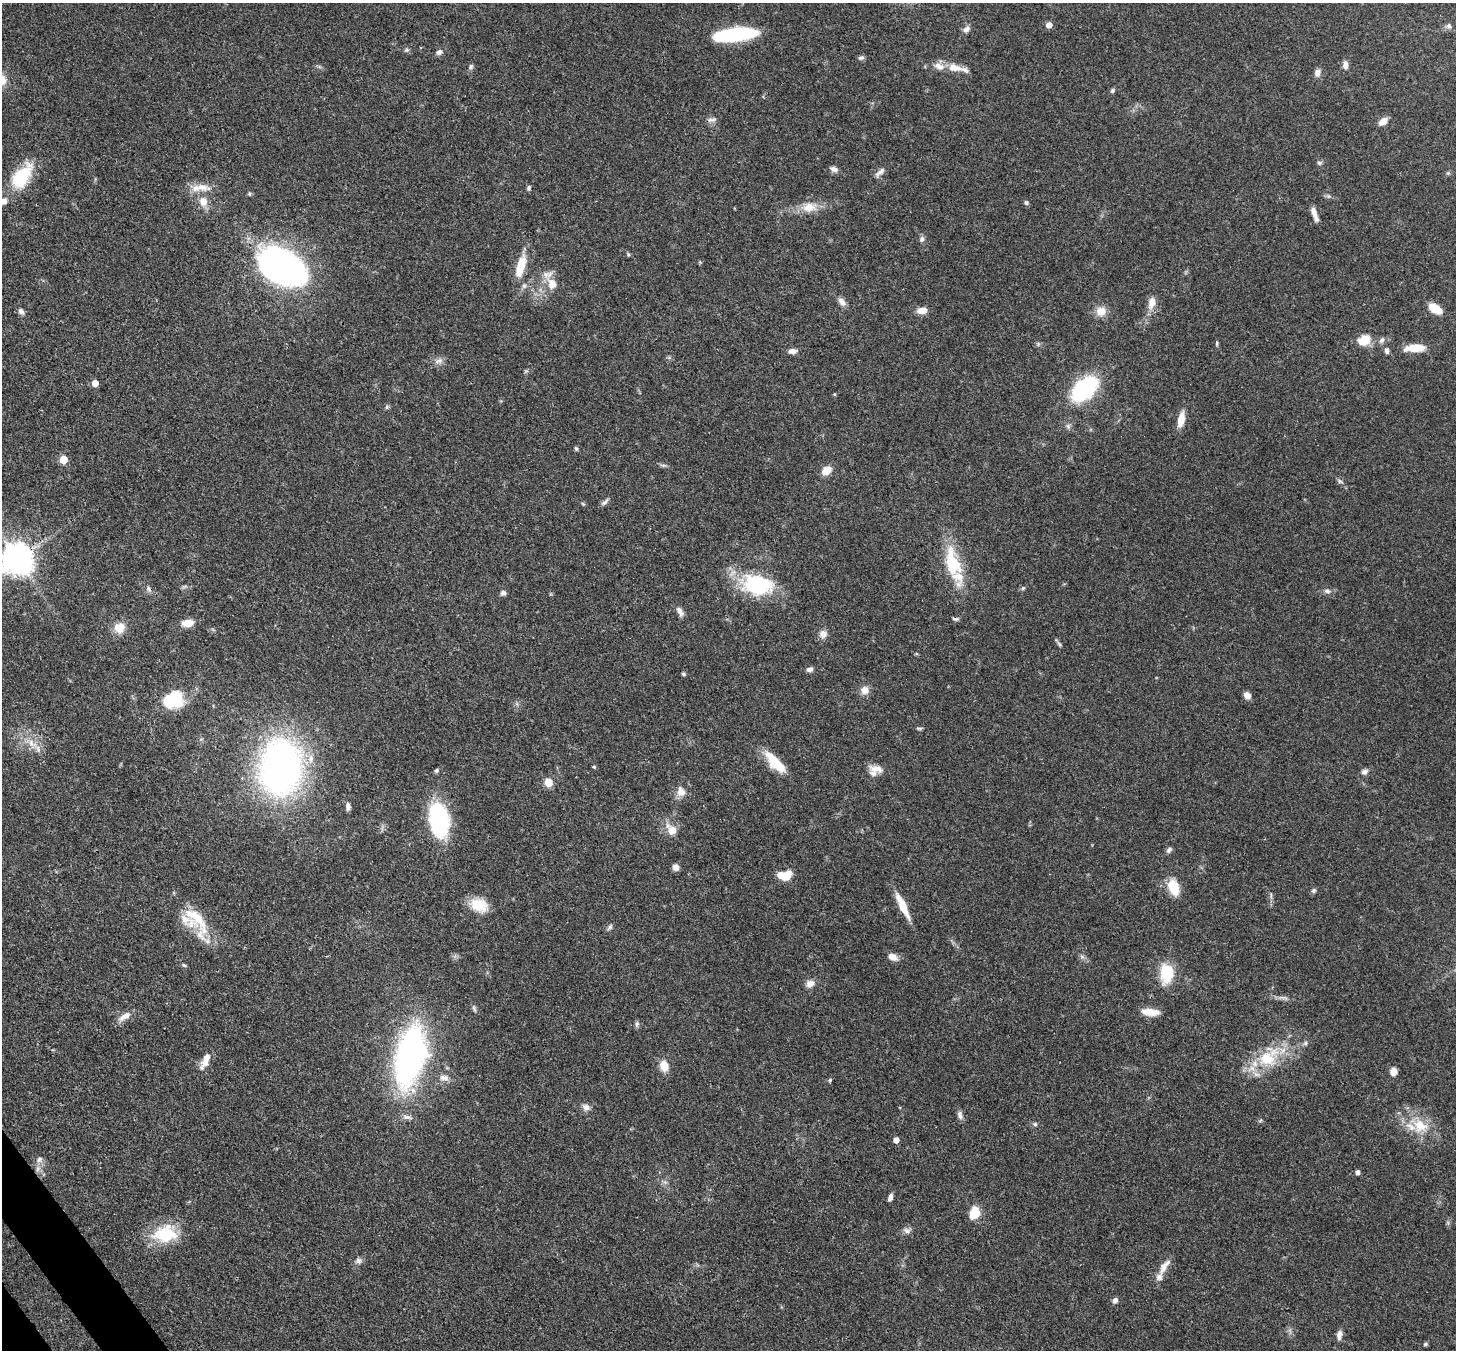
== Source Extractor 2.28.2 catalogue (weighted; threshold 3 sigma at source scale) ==
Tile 7 of 4 x 4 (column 3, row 2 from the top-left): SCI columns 2990-4443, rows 2903-4250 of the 5979 x 5952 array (HDU 1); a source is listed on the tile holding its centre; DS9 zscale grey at full resolution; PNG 1458 x 1352 px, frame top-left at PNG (2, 3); no overlay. Shown black and unused: <1% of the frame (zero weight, under 3 of 4 exposures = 7% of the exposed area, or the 3 px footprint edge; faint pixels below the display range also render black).
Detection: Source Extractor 2.28.2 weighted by HDU 2 'WHT'; one run over the whole footprint, this tile lists its part. Background 0.101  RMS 0.004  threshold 0.018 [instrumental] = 3 sigma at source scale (4.5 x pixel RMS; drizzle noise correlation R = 1.50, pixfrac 1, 0.05/0.05 arcsec/px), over >= 5 px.
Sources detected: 142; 2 inside a brighter object's white glare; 1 cosmic-ray / hot-pixel residue — not listed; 9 inside a brighter listed object's ellipse — not listed separately; the other 130 listed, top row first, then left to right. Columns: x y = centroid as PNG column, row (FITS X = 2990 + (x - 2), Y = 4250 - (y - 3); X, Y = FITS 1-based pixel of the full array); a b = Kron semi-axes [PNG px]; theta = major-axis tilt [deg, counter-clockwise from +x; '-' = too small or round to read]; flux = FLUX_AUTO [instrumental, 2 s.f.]
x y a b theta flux
1049 25 5 5 - 3.4
1449 26 7 7 - 1.1
966 29 11 7 27 1.6
735 34 41 12 7 35
407 50 6 5 - 0.72
439 52 9 7 20 1.3
861 58 8 6 11 0.93
1345 65 9 6 89 2.2
471 67 7 6 - 0.87
954 68 21 10 -14 5.1
1317 73 9 8 - 1.9
1112 91 7 5 76 0.71
711 120 13 5 11 1.3
1383 121 10 7 36 3.2
1319 163 6 6 - 0.79
834 169 10 7 -19 1.6
880 172 16 6 41 1.9
22 176 32 17 55 18
202 187 19 10 -8 5.1
529 188 7 5 76 0.77
249 194 7 3 -82 0.47
203 201 8 7 - 4.8
1026 202 6 6 - 0.78
809 207 19 12 7 6.3
1314 211 15 7 -73 2.9
922 239 8 6 79 1.2
628 254 5 4 - 0.56
280 266 45 26 -25 190
521 266 25 9 74 10
552 284 17 12 -66 5.8
524 286 7 5 44 0.94
842 302 11 7 -45 2.3
1152 302 16 9 77 3.8
1435 309 11 7 -30 9.4
922 310 10 7 8 3.7
21 311 8 6 -46 1.3
1101 311 12 11 - 4.7
1364 340 13 10 21 7.6
1382 340 9 7 57 1.2
1217 343 7 3 -83 0.53
1415 348 24 8 3 7.5
792 351 11 6 4 2
1387 351 8 5 -82 1.1
439 361 11 7 29 1.8
95 383 5 5 - 5.1
1084 389 18 11 43 67
834 394 4 4 - 0.39
387 407 6 5 - 0.69
1181 419 16 7 78 5.2
576 448 6 4 -62 0.58
63 459 5 5 - 10
826 470 10 7 39 5.2
1340 481 8 5 -36 0.87
605 502 13 5 45 1.2
583 504 5 4 - 0.49
17 559 10 9 - 670
952 562 50 17 -75 20
757 585 36 23 -8 31
1023 588 6 5 - 0.63
148 589 8 5 -52 1.2
1327 591 9 6 -1 1.3
503 593 8 6 -5 1.1
680 612 15 6 -61 1.9
188 623 11 7 8 5
119 628 12 11 - 5.5
823 634 11 9 53 2.4
1059 644 8 4 -53 0.73
809 669 9 6 14 1.3
683 674 6 4 -27 0.59
865 690 10 10 - 3
1247 695 8 6 -38 2.3
176 699 18 13 -79 15
919 728 9 4 0 0.61
32 743 17 9 -34 4.6
311 758 13 7 84 3
775 762 31 11 -48 10
280 767 37 29 85 210
594 767 5 4 - 0.5
876 769 19 9 -12 3.5
436 770 6 5 - 0.81
1364 772 9 7 31 1.5
548 782 5 5 - 12
681 792 14 11 -74 3.4
348 806 9 5 -84 1.6
439 820 38 20 -81 38
671 830 16 12 -52 5
1169 850 8 6 53 1.1
675 867 7 7 - 1.9
785 875 15 9 5 7.4
1173 887 18 11 -67 9
1313 890 6 6 - 0.77
479 905 20 14 -20 8.9
902 906 31 7 -64 8.1
196 917 46 20 -57 17
610 927 6 6 - 0.93
892 957 10 7 -24 3.2
1082 957 6 5 - 0.86
184 965 6 4 -41 0.6
1167 973 17 12 89 16
810 984 10 9 - 2.7
1283 998 17 4 -6 1.6
474 1009 10 4 -64 0.85
1150 1012 20 8 -5 5.2
125 1016 18 8 33 3.4
637 1024 8 6 78 0.88
1305 1043 6 5 - 0.82
410 1056 51 24 77 130
206 1059 21 9 66 4.5
1267 1059 27 21 -9 16
664 1066 11 8 -73 5.6
1393 1072 7 6 - 3.4
444 1078 14 8 -5 2.2
830 1080 5 4 - 0.51
586 1107 10 8 -26 2
960 1115 11 6 -79 1.6
407 1117 11 5 -16 1.5
1035 1124 5 5 - 0.7
1420 1126 22 18 -26 11
896 1140 5 4 - 3
39 1159 9 7 40 1.6
1357 1172 4 4 - 1.6
890 1197 7 4 69 1.8
974 1213 13 10 73 7.4
907 1231 10 7 -22 1.5
161 1235 28 21 43 14
359 1261 8 7 - 1.4
1164 1266 24 8 57 4
1115 1300 6 5 - 1.7
1339 1335 12 6 81 1.9
1425 1344 5 5 - 0.65
Overlapping masked pixels (flux is a lower limit): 1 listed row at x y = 17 559
Isophote crosses this tile's border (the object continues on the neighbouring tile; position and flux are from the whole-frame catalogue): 1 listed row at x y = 17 559